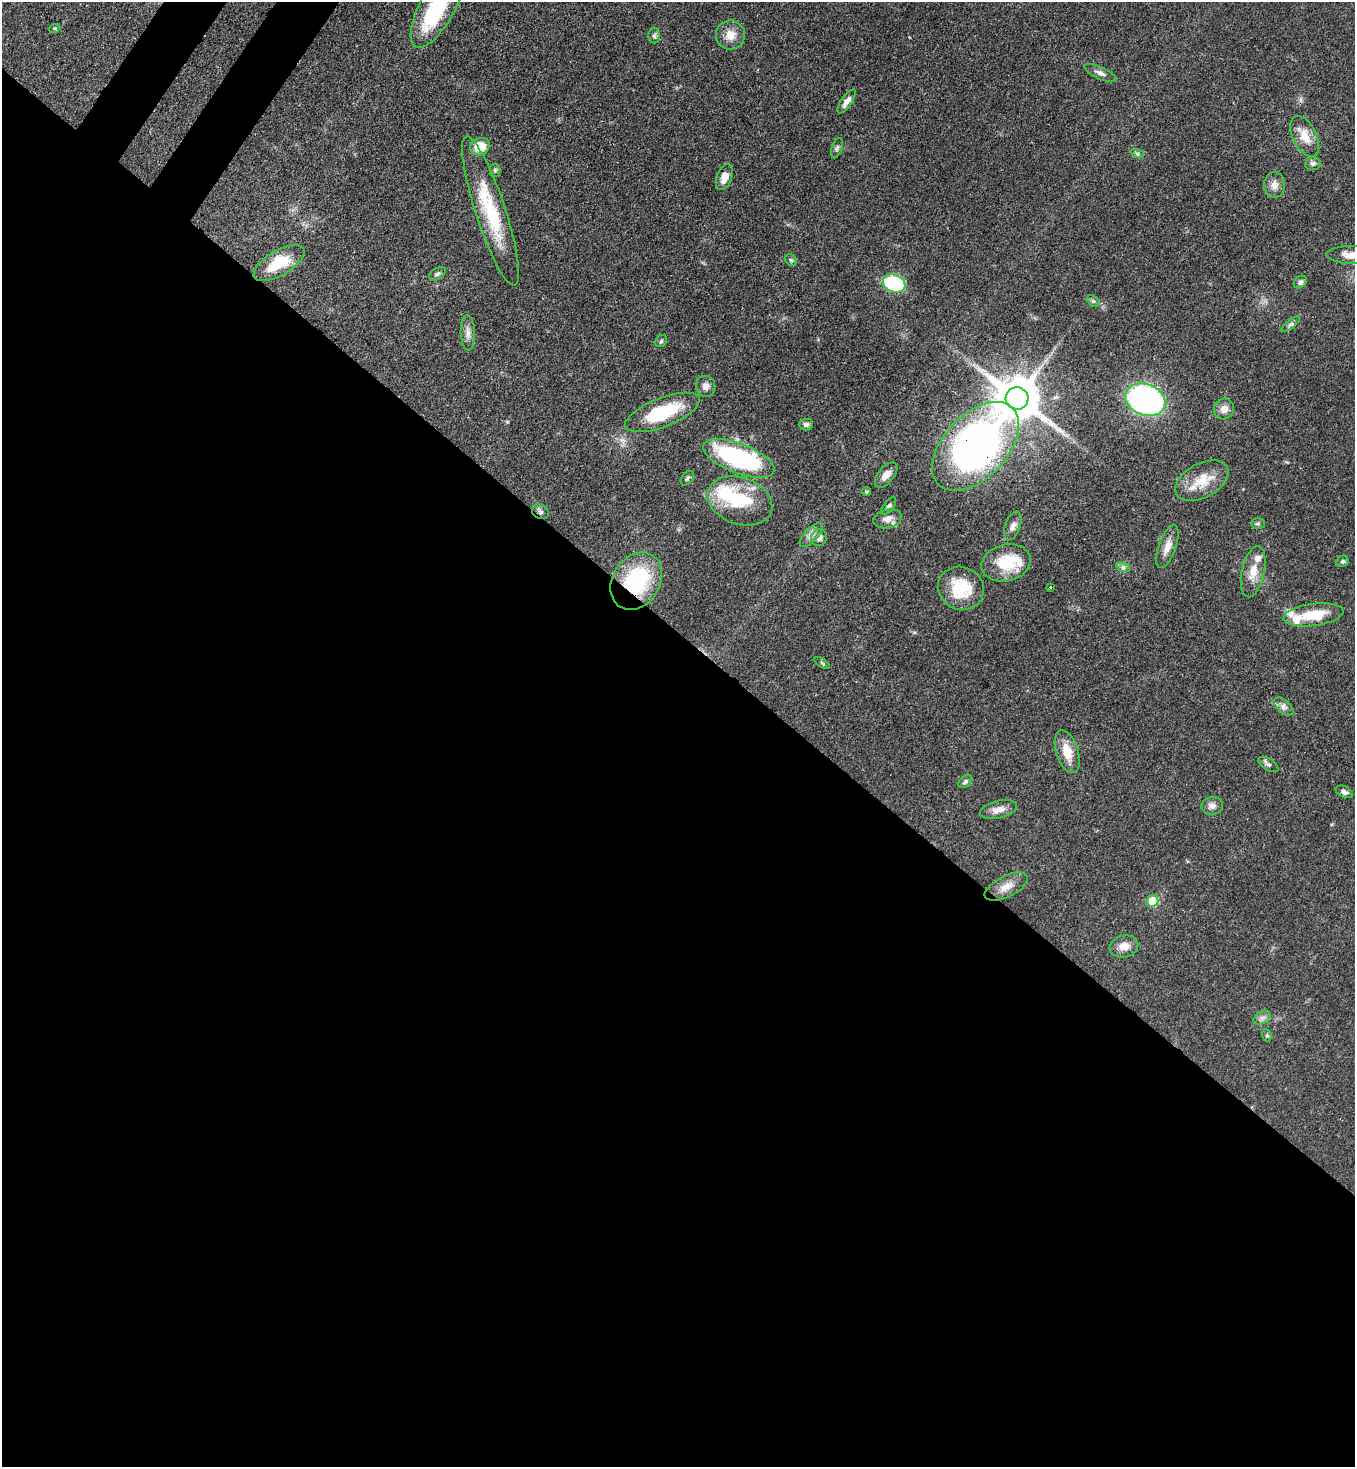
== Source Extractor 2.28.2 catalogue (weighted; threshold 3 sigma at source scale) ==
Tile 14 of 4 x 4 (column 2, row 4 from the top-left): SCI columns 1719-3071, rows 60-1524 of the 6003 x 5980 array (HDU 1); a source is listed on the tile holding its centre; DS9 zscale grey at full resolution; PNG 1357 x 1469 px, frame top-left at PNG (2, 2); each listed source drawn as its Kron ellipse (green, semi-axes under 4 px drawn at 4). Shown black and unused: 58% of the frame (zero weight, under 3 of 4 exposures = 7% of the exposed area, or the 3 px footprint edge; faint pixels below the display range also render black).
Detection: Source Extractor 2.28.2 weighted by HDU 2 'WHT'; one run over the whole footprint, this tile lists its part. Background 0.0796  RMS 0.0039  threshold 0.0176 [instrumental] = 3 sigma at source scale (4.5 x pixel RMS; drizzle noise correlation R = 1.50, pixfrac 1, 0.05/0.05 arcsec/px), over >= 5 px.
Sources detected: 73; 1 inside a brighter object's white glare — neither listed nor drawn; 5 inside a brighter listed object's ellipse — not listed separately; the other 67 listed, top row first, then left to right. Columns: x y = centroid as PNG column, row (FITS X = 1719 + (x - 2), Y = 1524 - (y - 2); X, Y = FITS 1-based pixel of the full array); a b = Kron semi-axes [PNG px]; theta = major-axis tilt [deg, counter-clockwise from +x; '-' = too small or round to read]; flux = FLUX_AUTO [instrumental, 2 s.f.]
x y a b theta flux
438 5 47 17 62 31
55 28 6 3 18 0.48
730 35 14 14 - 4.8
654 36 8 6 -90 0.92
1100 73 17 6 -24 1.8
846 102 14 5 56 2.3
1305 136 22 11 -64 6
480 147 10 8 24 7.9
837 148 10 5 72 0.97
1137 153 7 4 -19 0.77
1313 164 8 6 4 1.4
495 170 6 5 - 0.76
724 177 13 7 68 4.1
1274 185 13 10 -90 2.9
490 211 78 15 -72 26
1352 255 25 9 0 5.5
791 260 6 5 - 0.7
279 263 28 12 30 13
437 274 9 5 30 1
1300 282 7 5 41 1.2
894 284 11 8 -20 38
1093 301 7 4 -44 0.74
1291 324 11 4 39 0.95
468 333 18 7 -87 2.5
661 341 7 5 46 0.68
706 386 10 9 - 2.1
1017 398 11 11 - 1700
1145 400 21 15 -22 100
1224 409 10 10 - 2.8
662 412 39 14 21 23
806 425 7 6 - 1.1
976 446 53 31 47 220
739 458 38 15 -21 50
886 475 15 8 51 3.2
687 478 8 5 51 0.79
1202 481 29 17 28 10
867 492 4 4 - 0.62
740 501 33 23 -20 23
889 506 10 5 51 1.1
540 512 9 7 -24 1.2
888 519 14 9 15 3.2
1258 524 7 5 1 0.71
1013 526 15 7 72 2
811 535 15 7 46 2.2
819 538 8 7 - 2.3
1167 546 23 8 70 4
1343 561 6 5 - 0.88
1006 563 25 18 14 15
1123 567 7 4 -18 0.92
1253 572 26 11 78 5.9
636 581 30 23 57 34
1050 587 3 3 - 1
961 588 23 21 -25 15
1313 615 30 11 7 12
822 663 9 3 -34 0.6
1284 706 12 6 -40 1.7
1067 752 22 11 -72 7.4
1268 764 11 5 -32 1.2
965 782 8 5 38 0.91
1344 792 9 5 -25 1.3
1212 806 11 8 8 2
998 810 19 8 13 3.5
1006 887 23 10 27 5
1153 901 6 5 - 14
1124 946 14 11 13 4.1
1262 1018 9 6 30 1.5
1267 1035 6 4 -69 0.58
Overlapping masked pixels (flux is a lower limit): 4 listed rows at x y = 662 412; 976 446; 540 512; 636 581
Isophote crosses this tile's border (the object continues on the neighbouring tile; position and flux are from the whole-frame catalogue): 2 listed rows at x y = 438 5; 1352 255